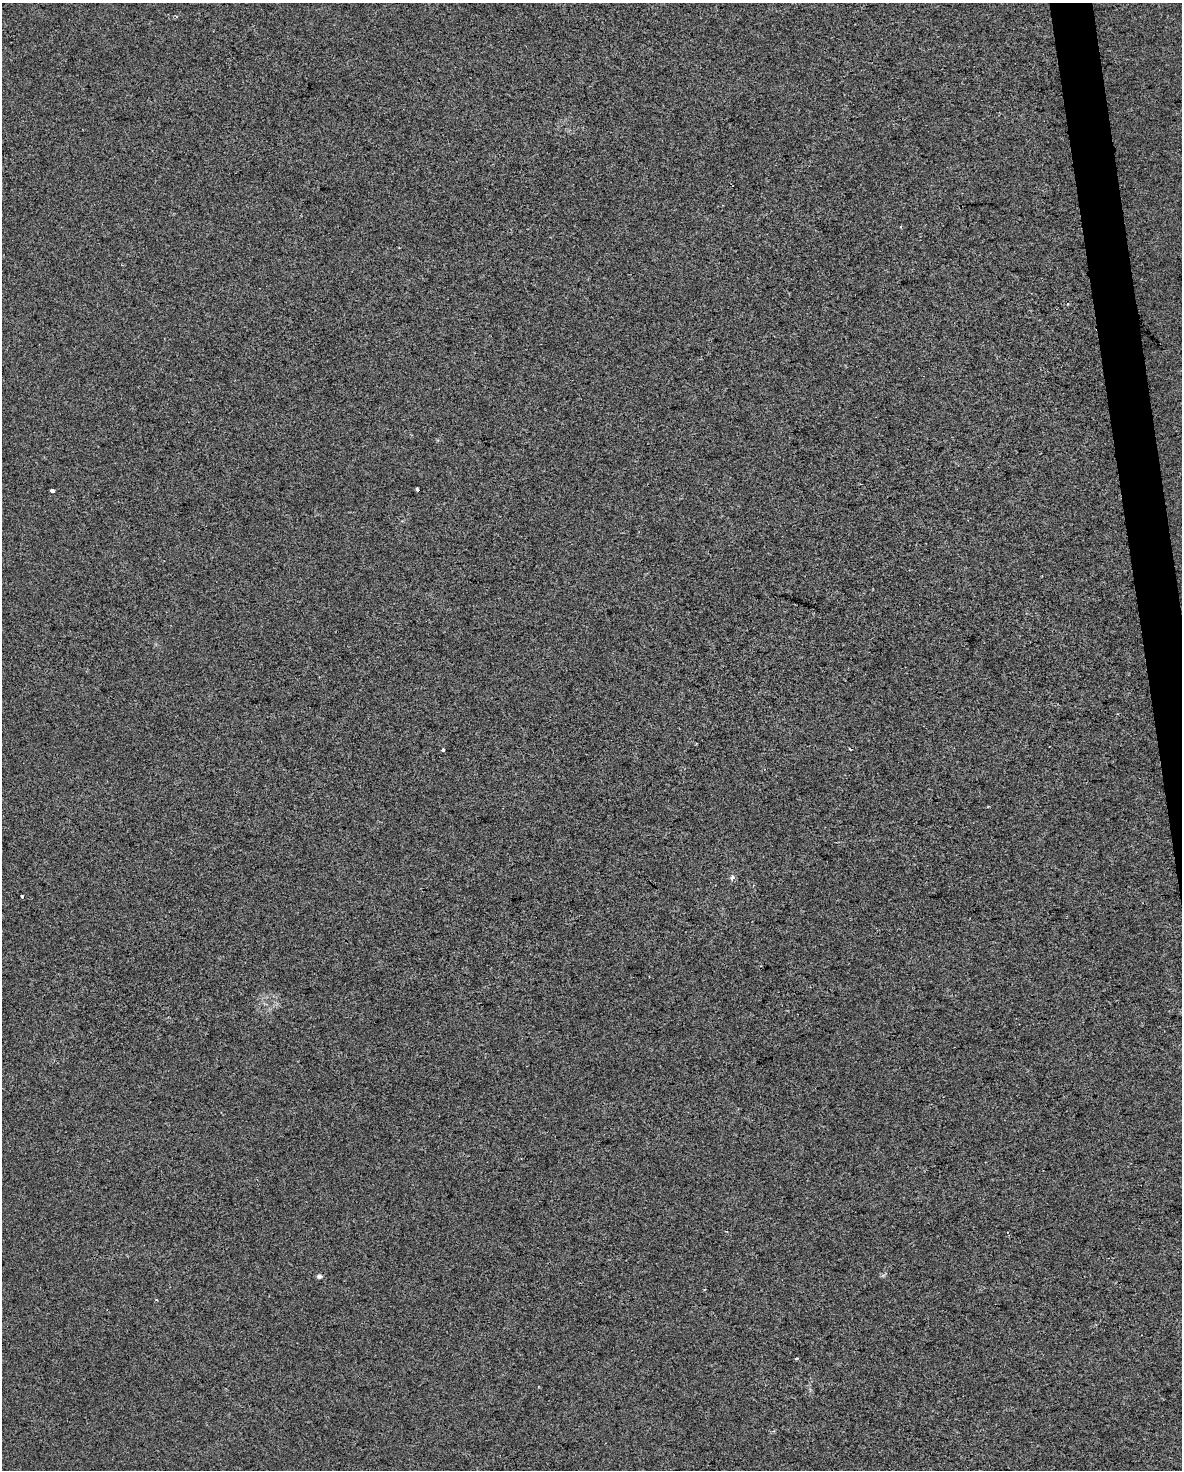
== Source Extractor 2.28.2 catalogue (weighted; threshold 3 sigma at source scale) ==
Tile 6 of 4 x 3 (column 2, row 2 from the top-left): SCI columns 1181-2360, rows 1529-2996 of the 4719 x 4481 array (HDU 1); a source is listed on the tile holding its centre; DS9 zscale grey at full resolution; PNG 1184 x 1472 px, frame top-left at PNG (2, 3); no overlay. Shown black and unused: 2% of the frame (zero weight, under 2 of 3 exposures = <1% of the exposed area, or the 3 px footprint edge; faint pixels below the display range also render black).
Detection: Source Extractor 2.28.2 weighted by HDU 2 'WHT'; one run over the whole footprint, this tile lists its part. Background -4.74e-04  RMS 0.0057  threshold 0.0255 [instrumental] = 3 sigma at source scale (4.5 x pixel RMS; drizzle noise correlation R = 1.50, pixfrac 1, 0.0396/0.0396 arcsec/px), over >= 5 px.
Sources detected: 10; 3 cosmic-ray / hot-pixel residue — not listed; the other 7 listed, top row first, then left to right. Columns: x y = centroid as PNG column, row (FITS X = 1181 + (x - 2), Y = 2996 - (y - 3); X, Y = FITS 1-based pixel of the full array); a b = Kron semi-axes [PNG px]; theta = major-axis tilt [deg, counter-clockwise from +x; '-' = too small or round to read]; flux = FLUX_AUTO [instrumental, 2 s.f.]
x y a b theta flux
417 489 3 3 - 2.9
52 491 4 3 - 4.6
443 750 3 3 - 2.6
732 877 4 3 - 5.6
22 897 3 3 - 2.4
319 1276 5 5 - 1.8
156 1300 4 2 - 0.6